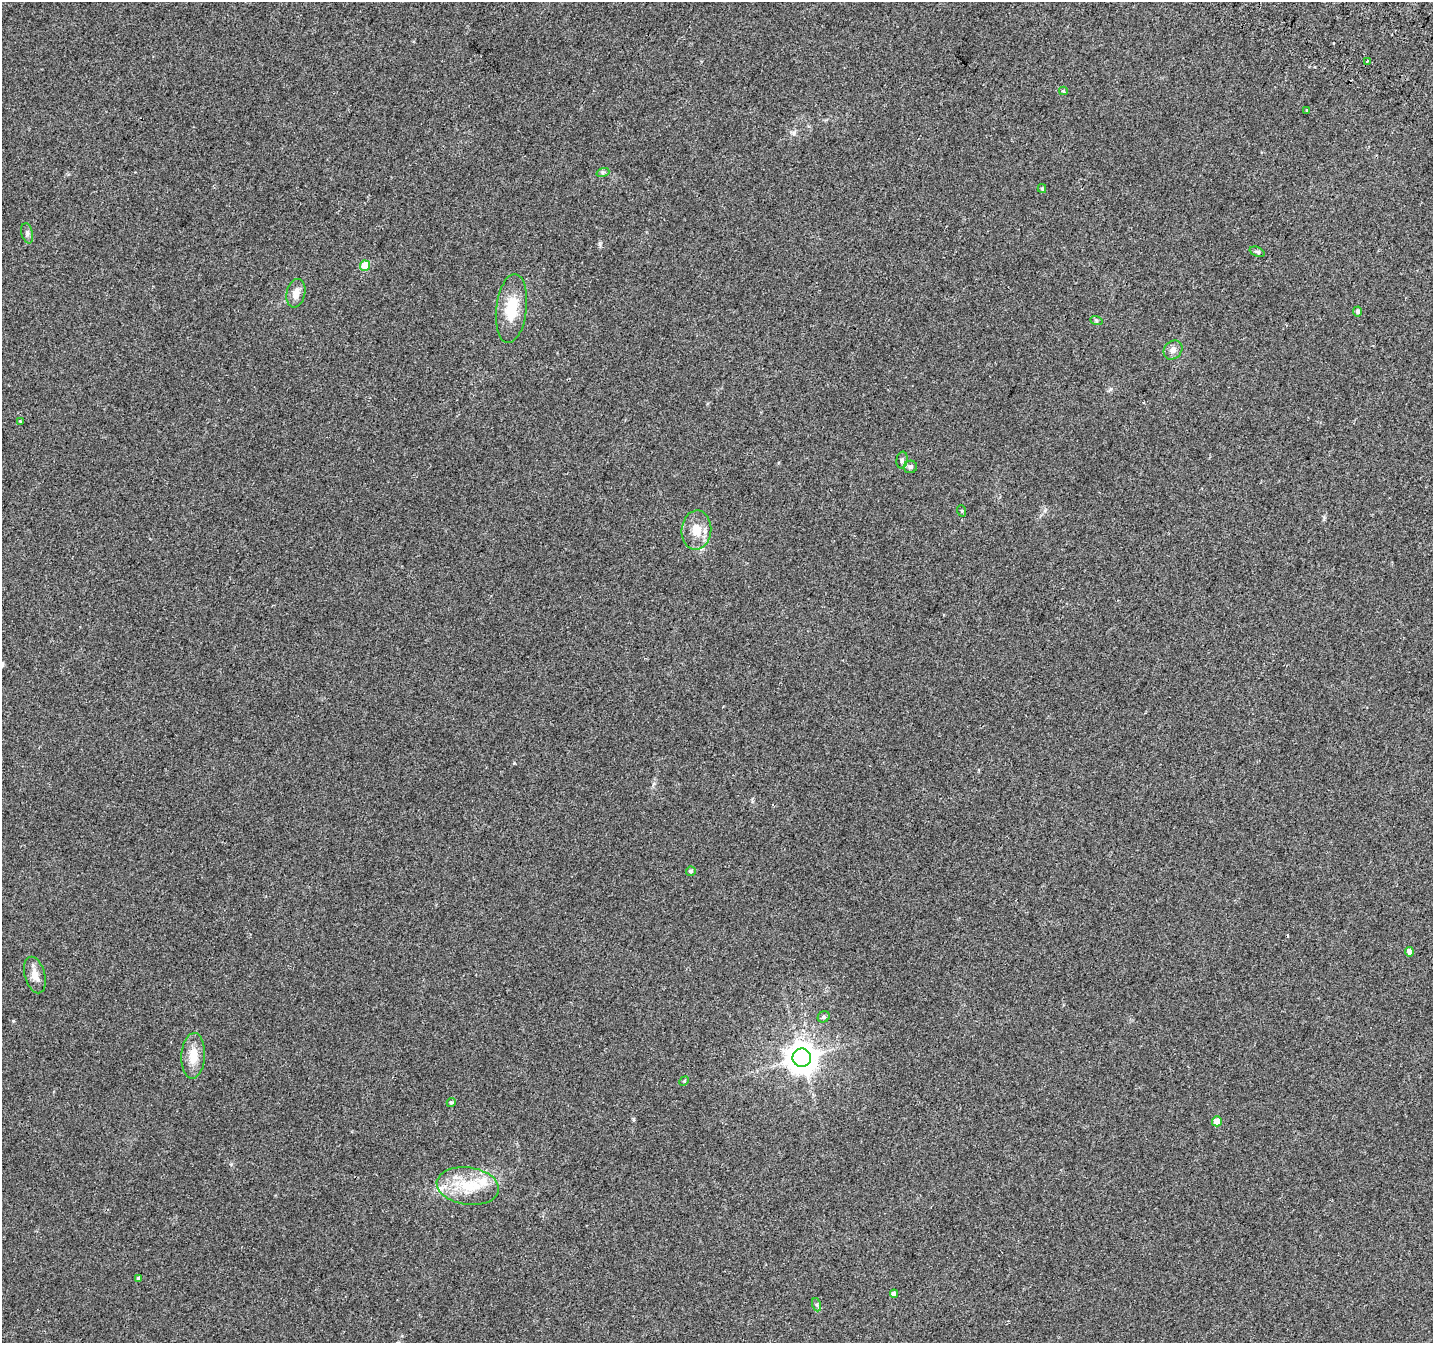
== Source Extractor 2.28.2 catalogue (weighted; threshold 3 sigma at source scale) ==
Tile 10 of 4 x 4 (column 2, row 3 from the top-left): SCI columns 1469-2899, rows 1662-3002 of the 5790 x 5939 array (HDU 1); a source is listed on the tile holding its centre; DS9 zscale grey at full resolution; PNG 1435 x 1345 px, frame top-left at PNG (2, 2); each listed source drawn as its Kron ellipse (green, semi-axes under 4 px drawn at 4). Shown black and unused: <1% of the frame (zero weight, under 2 of 3 exposures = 3% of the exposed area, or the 3 px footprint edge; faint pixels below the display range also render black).
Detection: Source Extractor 2.28.2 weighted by HDU 2 'WHT'; one run over the whole footprint, this tile lists its part. Background 0.0882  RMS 0.0083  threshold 0.0372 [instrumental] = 3 sigma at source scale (4.5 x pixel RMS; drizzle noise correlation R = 1.50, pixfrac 1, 0.0396/0.0396 arcsec/px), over >= 5 px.
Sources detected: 32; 1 inside a brighter listed object's ellipse — not listed separately; the other 31 listed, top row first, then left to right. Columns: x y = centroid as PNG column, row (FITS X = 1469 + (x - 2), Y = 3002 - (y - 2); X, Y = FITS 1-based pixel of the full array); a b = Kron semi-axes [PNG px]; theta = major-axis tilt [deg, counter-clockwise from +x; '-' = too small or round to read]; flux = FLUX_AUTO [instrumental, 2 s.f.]
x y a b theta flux
1367 61 3 3 - 1.4
1063 91 4 3 - 1.4
1307 110 3 3 - 4.3
603 172 7 4 18 1.4
1042 189 4 4 - 0.87
27 233 10 5 -77 2.5
1257 252 8 4 -21 1.4
365 266 5 5 - 21
296 293 14 9 77 6.8
511 308 35 15 83 24
1358 311 5 4 - 2
1096 320 6 4 -20 1.1
1173 350 10 8 48 4.2
21 422 4 2 - 0.83
902 460 8 5 82 2.2
910 467 7 6 - 2.3
962 511 6 3 -72 0.86
696 530 19 15 86 14
691 871 5 4 - 1.5
1409 952 5 4 - 3.7
35 975 19 10 -74 7.7
824 1017 6 5 - 1.6
193 1056 23 12 86 13
802 1058 9 9 - 1300
684 1081 5 4 - 0.83
451 1102 5 4 - 1.1
1217 1121 5 5 - 11
468 1186 31 18 -8 32
139 1278 4 4 - 2
894 1294 4 4 - 4.3
817 1305 7 4 -71 1.5
Unlisted compact peaks at least as high as the median listed source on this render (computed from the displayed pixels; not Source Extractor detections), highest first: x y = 13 1021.